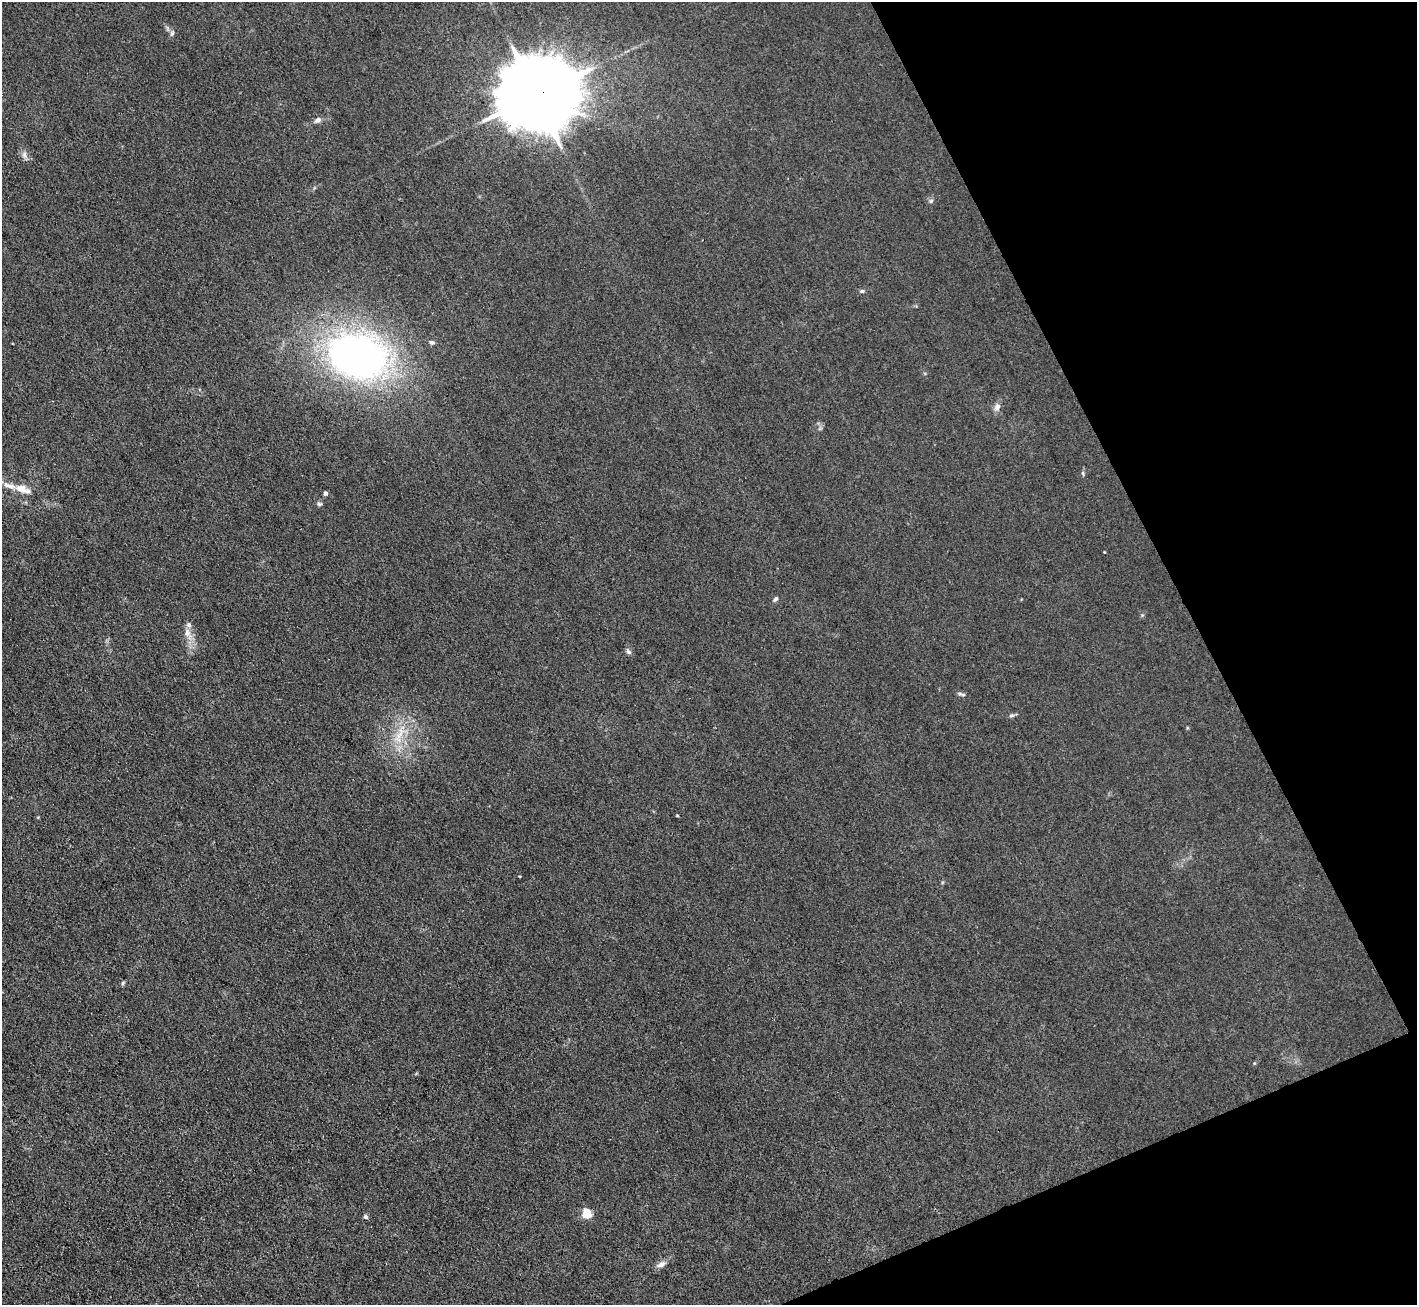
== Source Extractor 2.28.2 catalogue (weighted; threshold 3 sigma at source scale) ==
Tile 12 of 4 x 4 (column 4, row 3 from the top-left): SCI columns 4247-5661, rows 1591-2893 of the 5662 x 5651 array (HDU 1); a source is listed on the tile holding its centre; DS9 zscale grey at full resolution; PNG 1419 x 1307 px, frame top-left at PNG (2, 2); no overlay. Shown black and unused: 20% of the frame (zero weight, under 3 of 4 exposures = <1% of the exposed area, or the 3 px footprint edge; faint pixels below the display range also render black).
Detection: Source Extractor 2.28.2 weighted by HDU 2 'WHT'; one run over the whole footprint, this tile lists its part. Background 0.0197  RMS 0.005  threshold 0.0225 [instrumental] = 3 sigma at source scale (4.5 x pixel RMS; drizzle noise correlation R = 1.50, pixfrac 1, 0.05/0.05 arcsec/px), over >= 5 px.
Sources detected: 26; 2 inside a brighter listed object's ellipse — not listed separately; the other 24 listed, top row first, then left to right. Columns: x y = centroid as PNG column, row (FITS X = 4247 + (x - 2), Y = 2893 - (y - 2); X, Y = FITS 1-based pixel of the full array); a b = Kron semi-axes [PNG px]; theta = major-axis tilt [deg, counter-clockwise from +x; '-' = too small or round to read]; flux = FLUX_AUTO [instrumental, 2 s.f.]
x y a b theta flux
172 33 8 5 63 1
536 95 22 18 17 8000
318 120 9 6 28 2
24 154 8 6 89 1.8
931 201 6 5 - 0.9
862 291 6 5 - 0.78
432 342 7 5 -10 1
357 356 57 41 -16 240
997 407 11 7 52 2.2
1083 473 6 4 -71 0.65
22 489 20 8 -22 5.9
325 493 4 4 - 1.7
320 504 7 5 0 0.96
776 599 7 5 54 1.1
187 633 15 8 -69 4.1
628 652 8 5 -45 1.2
960 694 9 4 -7 1
1011 715 8 4 9 0.94
399 735 25 9 62 9.1
677 816 4 3 - 0.37
123 983 7 4 54 0.65
587 1214 5 5 - 28
366 1217 5 4 - 1.4
661 1264 12 7 30 2.5
Overlapping masked pixels (flux is a lower limit): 1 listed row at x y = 536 95
Isophote crosses this tile's border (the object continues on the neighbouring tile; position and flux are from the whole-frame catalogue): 1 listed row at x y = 22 489